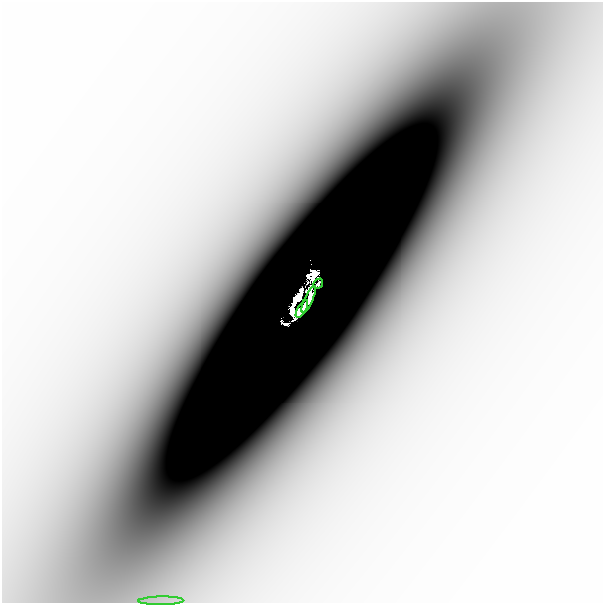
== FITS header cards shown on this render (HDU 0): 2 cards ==
NAXIS1  =                  601
NAXIS2  =                  601

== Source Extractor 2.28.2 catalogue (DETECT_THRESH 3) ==
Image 601 x 601 px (HDU 0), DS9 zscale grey, 1 PNG px = 1 image px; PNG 605 x 605 px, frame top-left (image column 1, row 601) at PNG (2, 2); each listed source drawn as its Kron ellipse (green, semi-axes under 4 px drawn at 4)
Background -6.44e-05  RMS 2.1e-05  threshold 6.41e-05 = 3 sigma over >= 5 px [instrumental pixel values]
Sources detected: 11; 7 with non-positive FLUX_AUTO (blend fragments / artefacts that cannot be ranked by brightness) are neither listed nor drawn; the other 4 listed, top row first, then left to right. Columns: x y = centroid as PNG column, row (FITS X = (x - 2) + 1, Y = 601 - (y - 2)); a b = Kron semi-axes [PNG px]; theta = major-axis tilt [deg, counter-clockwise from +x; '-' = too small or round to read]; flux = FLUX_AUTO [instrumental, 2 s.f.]
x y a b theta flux
318 284 5 3 - 0.0085
309 299 14 4 66 0.69
302 309 10 4 59 0.59
161 601 22 4 1 0.011
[7 non-positive-flux detections neither listed nor drawn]